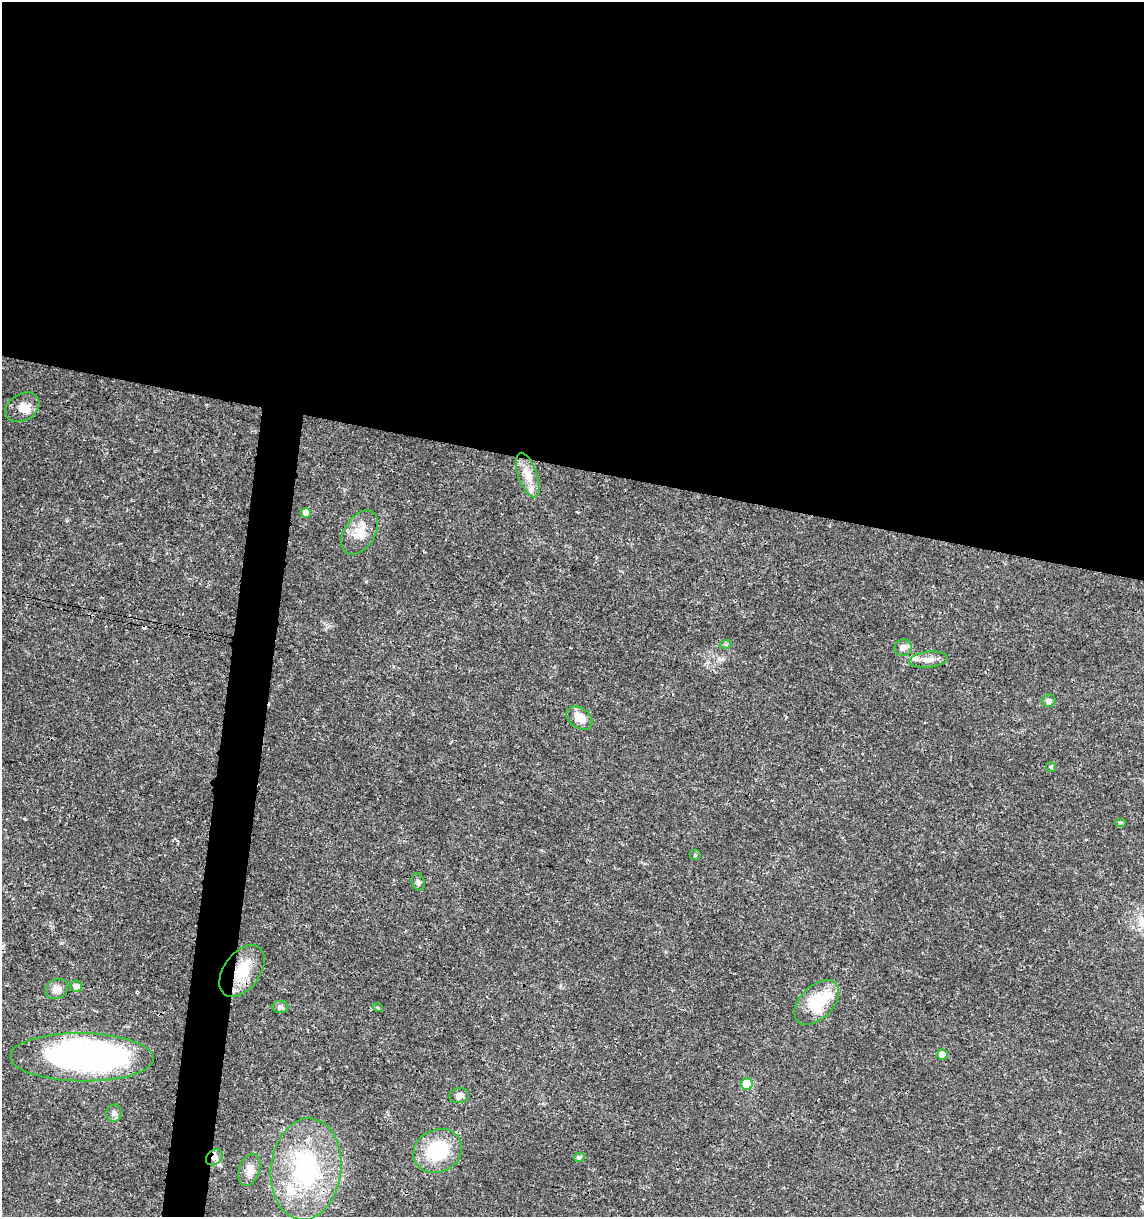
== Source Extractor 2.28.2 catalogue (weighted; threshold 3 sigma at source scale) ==
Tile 3 of 4 x 4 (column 3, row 1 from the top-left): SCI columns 2511-3652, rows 3655-4869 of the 5079 x 4871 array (HDU 1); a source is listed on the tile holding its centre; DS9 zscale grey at full resolution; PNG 1146 x 1219 px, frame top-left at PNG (2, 2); each listed source drawn as its Kron ellipse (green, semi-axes under 4 px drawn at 4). Shown black and unused: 41% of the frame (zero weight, under 3 of 4 exposures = <1% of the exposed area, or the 3 px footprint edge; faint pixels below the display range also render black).
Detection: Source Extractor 2.28.2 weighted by HDU 2 'WHT'; one run over the whole footprint, this tile lists its part. Background 0.0189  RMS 0.0018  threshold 0.00805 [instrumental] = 3 sigma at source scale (4.5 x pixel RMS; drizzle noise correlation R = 1.50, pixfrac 1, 0.0396/0.0396 arcsec/px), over >= 5 px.
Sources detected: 33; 1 inside a brighter object's white glare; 1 cosmic-ray / hot-pixel residue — neither listed nor drawn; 2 inside a brighter listed object's ellipse — not listed separately; the other 29 listed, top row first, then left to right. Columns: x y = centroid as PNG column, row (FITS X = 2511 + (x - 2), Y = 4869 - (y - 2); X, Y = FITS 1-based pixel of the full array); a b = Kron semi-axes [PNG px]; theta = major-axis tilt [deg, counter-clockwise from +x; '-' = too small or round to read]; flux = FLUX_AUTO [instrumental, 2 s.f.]
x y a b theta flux
22 407 18 13 31 2.1
528 475 23 9 -71 2.4
306 513 5 5 - 1.2
360 532 24 15 58 3.1
726 644 6 4 17 0.25
903 648 9 8 - 0.98
928 660 19 8 6 1.5
1048 701 7 6 - 0.65
579 718 14 10 -38 2.5
1051 767 5 5 - 0.23
1120 823 5 4 - 0.3
695 855 5 5 - 0.24
418 882 9 6 -71 0.5
242 971 29 18 54 5.6
76 986 6 5 - 1.1
57 989 12 9 26 1.4
817 1003 27 16 45 8
280 1007 8 6 -1 0.48
378 1008 5 3 - 0.19
942 1054 5 5 - 1.1
82 1057 72 24 -1 64
747 1084 6 5 - 7.1
459 1096 10 7 10 0.98
114 1113 8 8 - 0.7
438 1151 25 21 27 10
214 1157 9 7 41 0.88
579 1157 5 4 - 0.43
306 1169 51 35 83 23
249 1170 16 10 71 1.6
Overlapping masked pixels (flux is a lower limit): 3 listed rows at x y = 242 971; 817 1003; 214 1157